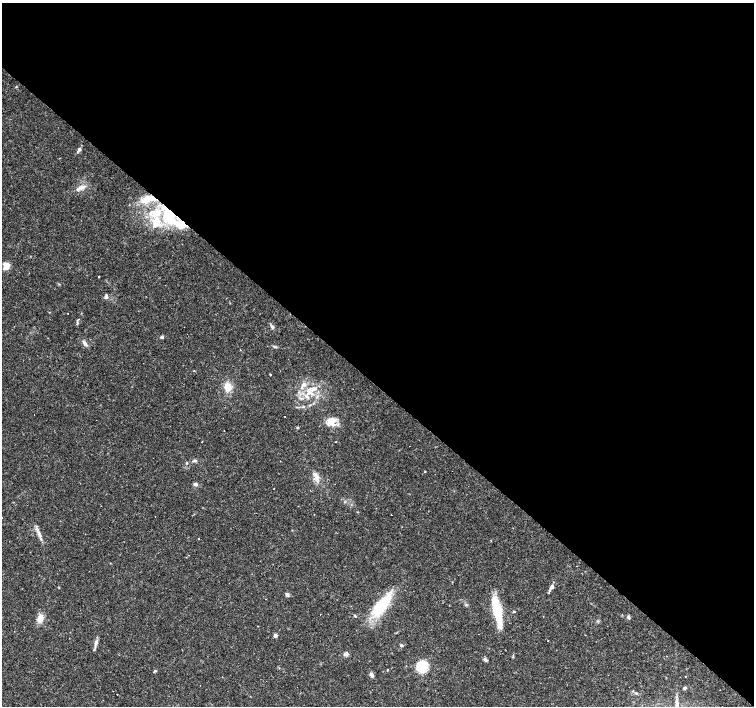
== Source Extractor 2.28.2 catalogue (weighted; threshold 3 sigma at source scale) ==
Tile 3 of 4 x 4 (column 3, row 1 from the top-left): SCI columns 3007-4509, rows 4452-5859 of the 6011 x 6021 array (HDU 1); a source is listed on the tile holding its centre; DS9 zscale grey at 2 x 2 block average (1 PNG px = mean of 2 x 2 image px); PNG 756 x 708 px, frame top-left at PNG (2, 3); no overlay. Shown black and unused: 55% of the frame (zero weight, under 2 of 3 exposures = <1% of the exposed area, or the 3 px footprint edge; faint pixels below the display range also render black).
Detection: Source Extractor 2.28.2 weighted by HDU 2 'WHT'; one run over the whole footprint, this tile lists its part. Background 0.032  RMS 0.0033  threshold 0.0146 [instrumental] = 3 sigma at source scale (4.5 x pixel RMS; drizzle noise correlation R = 1.50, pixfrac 1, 0.0396/0.0396 arcsec/px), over >= 5 px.
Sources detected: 69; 5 cosmic-ray / hot-pixel residue — not listed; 7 inside a brighter listed object's ellipse — not listed separately; the other 57 listed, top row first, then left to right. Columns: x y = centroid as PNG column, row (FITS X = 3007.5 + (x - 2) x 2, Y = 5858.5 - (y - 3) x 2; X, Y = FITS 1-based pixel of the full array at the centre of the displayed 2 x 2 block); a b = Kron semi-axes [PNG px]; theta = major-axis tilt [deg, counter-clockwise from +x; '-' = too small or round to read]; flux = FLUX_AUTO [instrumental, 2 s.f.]
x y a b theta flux
16 87 3 2 - 0.38
79 149 5 4 - 1.4
79 188 11 4 24 3.8
152 199 17 6 -2 8.3
179 224 39 10 -20 36
6 266 4 4 - 13
99 277 2 2 - 1.1
106 297 6 4 70 1.4
68 313 2 2 - 0.85
77 323 4 2 - 0.63
273 327 5 4 - 1.6
162 337 5 4 - 1.1
85 344 8 4 -50 2.3
274 346 3 2 - 0.69
270 374 2 2 - 0.56
303 385 6 4 61 2.3
228 387 9 8 - 7.8
313 389 7 4 16 3
308 394 4 3 - 1.8
301 398 5 3 - 1.1
310 405 3 2 - 0.56
297 407 3 2 - 0.52
285 417 2 2 - 0.71
331 421 8 6 -12 14
202 442 2 2 - 0.39
195 461 4 3 - 1.3
425 471 2 2 - 1.1
314 474 5 3 - 2
317 479 4 2 - 1.3
196 484 4 4 - 1.9
273 489 2 2 - 0.67
358 512 3 2 - 0.38
391 514 2 2 - 5.4
38 533 5 4 - 2
199 538 2 2 - 0.61
551 587 7 4 58 3.1
287 595 5 4 - 1.7
381 605 31 12 48 36
466 605 4 3 - 0.87
497 611 31 7 -78 36
514 611 3 3 - 0.64
320 614 2 2 - 0.37
355 616 5 2 - 0.78
628 617 5 4 - 1.3
40 619 10 7 66 5.6
275 635 3 3 - 3
548 640 2 2 - 1.3
95 644 8 3 73 2.2
346 654 6 5 - 2
485 660 6 4 -41 1.4
422 666 5 5 - 66
388 670 2 2 - 0.9
155 671 4 2 - 0.81
371 675 6 4 -64 2.4
685 676 2 2 - 0.26
685 688 4 3 - 1.1
117 694 2 2 - 0.51
Overlapping masked pixels (flux is a lower limit): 2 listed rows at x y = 152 199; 179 224
Diffuse or blended objects may show on this block-average render without a row.